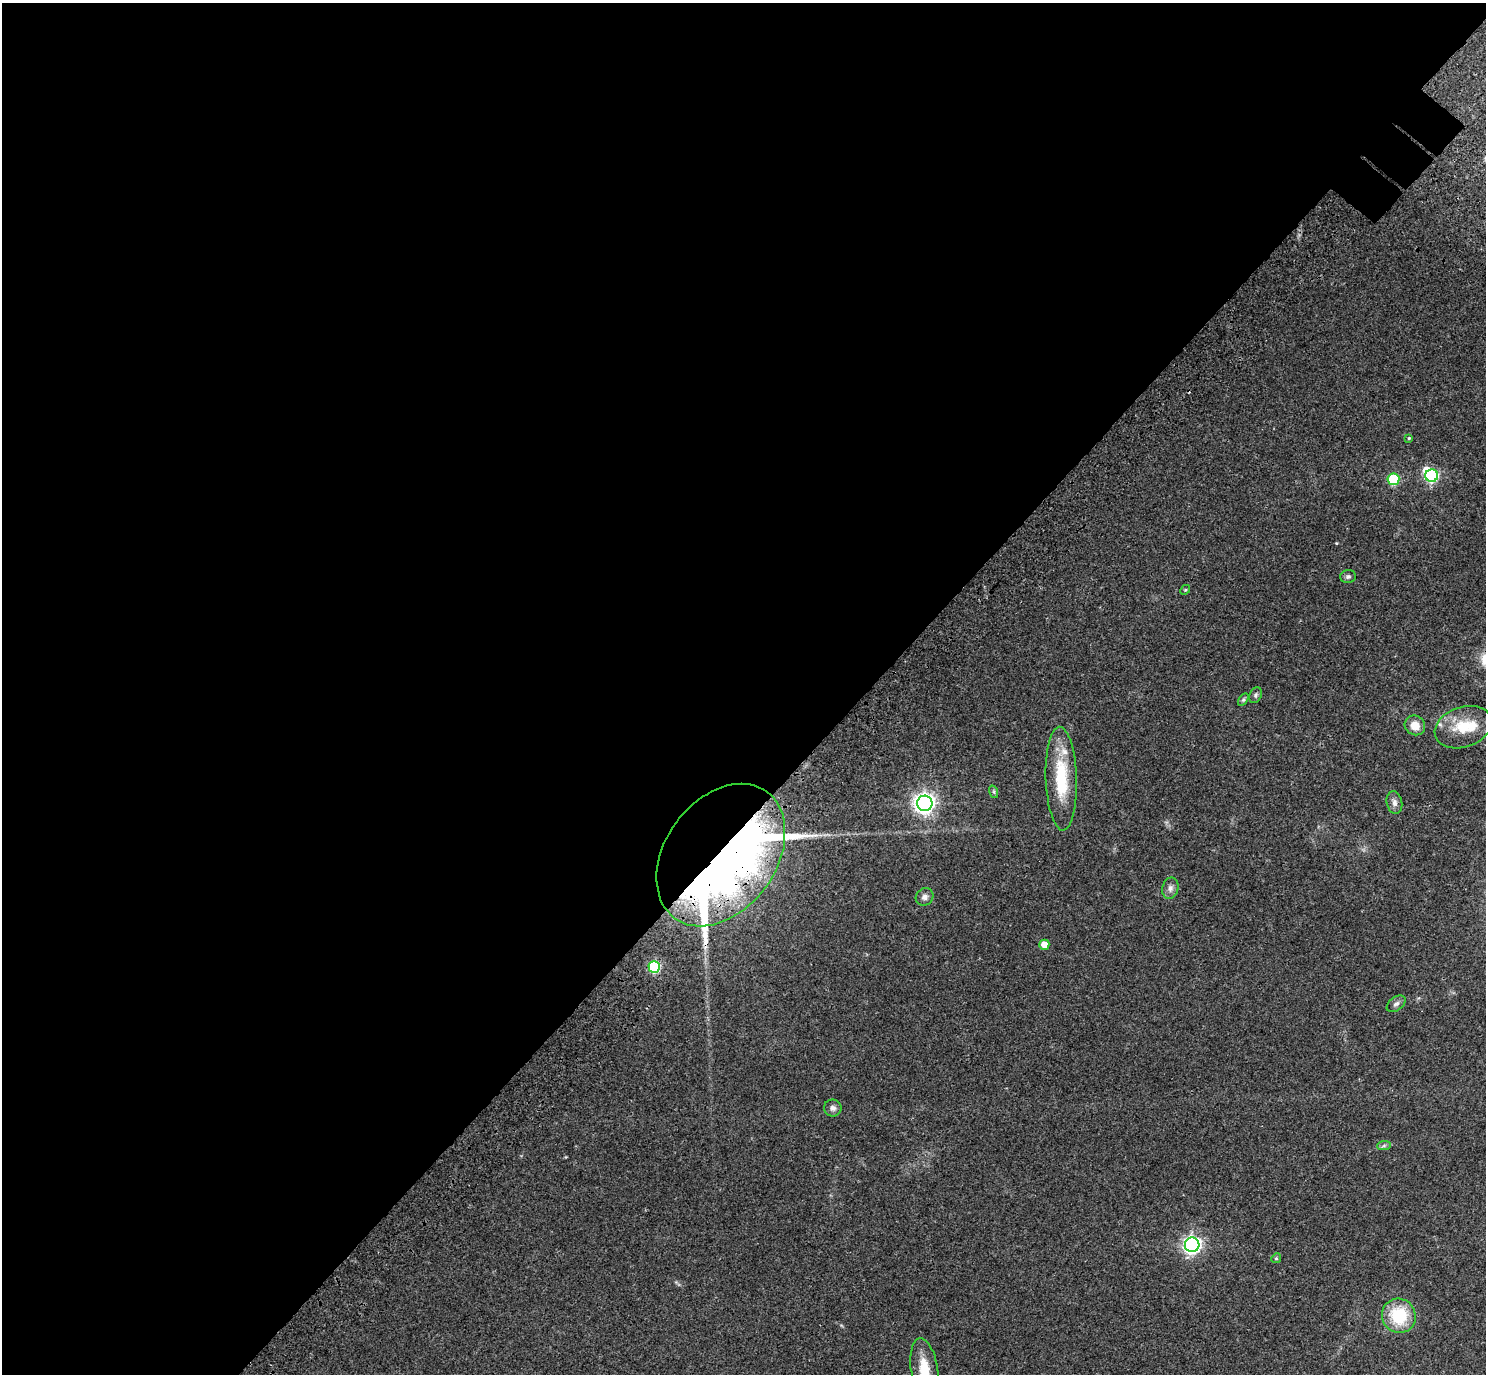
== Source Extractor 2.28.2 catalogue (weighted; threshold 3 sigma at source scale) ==
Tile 5 of 4 x 4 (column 1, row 2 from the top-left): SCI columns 154-1637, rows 3156-4527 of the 6233 x 6246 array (HDU 1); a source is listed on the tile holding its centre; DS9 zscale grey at full resolution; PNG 1488 x 1376 px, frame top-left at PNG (2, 3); each listed source drawn as its Kron ellipse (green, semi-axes under 4 px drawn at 4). Shown black and unused: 59% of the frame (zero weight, under 3 of 4 exposures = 9% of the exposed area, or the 3 px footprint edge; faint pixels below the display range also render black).
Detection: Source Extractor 2.28.2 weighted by HDU 2 'WHT'; one run over the whole footprint, this tile lists its part. Background 0.203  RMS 0.0077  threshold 0.0348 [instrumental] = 3 sigma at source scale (4.5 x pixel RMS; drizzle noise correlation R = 1.50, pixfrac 1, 0.0396/0.0396 arcsec/px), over >= 5 px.
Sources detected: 31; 3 inside a brighter object's white glare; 1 cosmic-ray / hot-pixel residue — neither listed nor drawn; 2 inside a brighter listed object's ellipse — not listed separately; the other 25 listed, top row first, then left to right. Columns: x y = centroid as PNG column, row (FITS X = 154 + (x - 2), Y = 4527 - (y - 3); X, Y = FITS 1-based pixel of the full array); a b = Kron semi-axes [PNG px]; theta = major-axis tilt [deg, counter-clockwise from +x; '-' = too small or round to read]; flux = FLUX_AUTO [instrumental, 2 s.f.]
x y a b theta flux
1409 438 4 4 - 0.86
1432 476 6 6 - 97
1393 479 6 6 - 48
1348 576 8 6 3 1.8
1185 590 5 4 - 0.85
1256 695 8 6 65 1.7
1243 700 7 4 58 1.2
1415 725 10 9 - 8.5
1463 727 29 20 19 24
1061 779 52 15 -88 40
994 792 6 4 -72 1.1
925 803 7 7 - 400
1394 803 11 7 -78 3.4
721 855 78 55 54 490
1170 888 11 8 77 3.4
925 897 9 8 - 3.1
1044 945 5 5 - 9.1
654 967 6 6 - 72
1396 1004 11 6 37 2.7
833 1108 8 8 - 2.8
1384 1146 7 4 2 1.6
1192 1245 7 7 - 230
1276 1258 5 4 - 1.1
1399 1316 17 16 - 34
924 1369 31 13 -81 20
Overlapping masked pixels (flux is a lower limit): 1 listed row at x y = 721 855
Isophote crosses this tile's border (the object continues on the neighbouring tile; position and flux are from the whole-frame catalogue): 1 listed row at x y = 924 1369